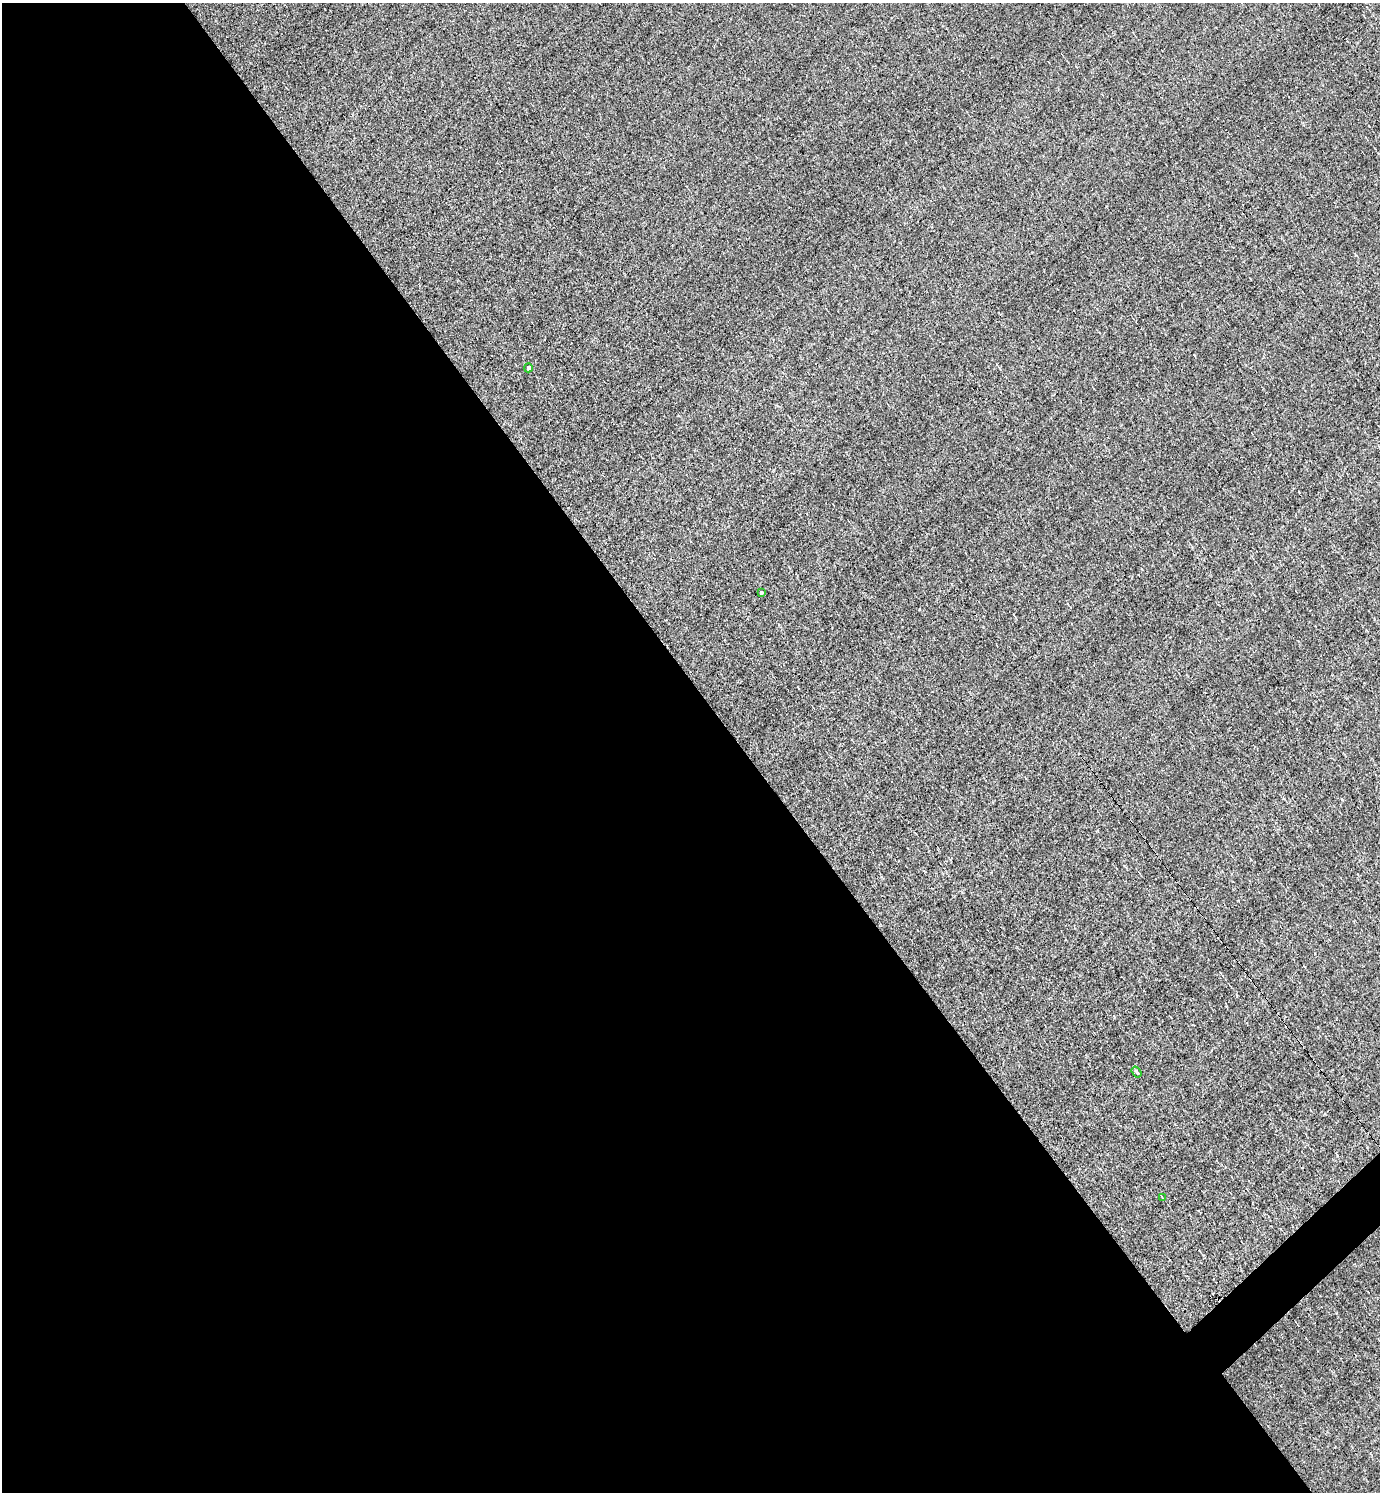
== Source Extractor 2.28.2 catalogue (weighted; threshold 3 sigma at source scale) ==
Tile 9 of 4 x 4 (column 1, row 3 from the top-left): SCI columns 293-1670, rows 1491-2980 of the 5954 x 5959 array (HDU 1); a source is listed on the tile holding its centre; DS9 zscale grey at full resolution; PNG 1382 x 1494 px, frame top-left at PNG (2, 3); each listed source drawn as its Kron ellipse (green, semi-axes under 4 px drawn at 4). Shown black and unused: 54% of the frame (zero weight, under 3 of 4 exposures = <1% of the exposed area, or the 3 px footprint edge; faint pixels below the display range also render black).
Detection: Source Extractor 2.28.2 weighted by HDU 2 'WHT'; one run over the whole footprint, this tile lists its part. Background -0.00765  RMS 0.049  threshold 0.22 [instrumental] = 3 sigma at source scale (4.5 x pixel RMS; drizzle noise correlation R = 1.50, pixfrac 1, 0.05/0.05 arcsec/px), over >= 5 px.
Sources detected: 7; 3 cosmic-ray / hot-pixel residue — neither listed nor drawn; the other 4 listed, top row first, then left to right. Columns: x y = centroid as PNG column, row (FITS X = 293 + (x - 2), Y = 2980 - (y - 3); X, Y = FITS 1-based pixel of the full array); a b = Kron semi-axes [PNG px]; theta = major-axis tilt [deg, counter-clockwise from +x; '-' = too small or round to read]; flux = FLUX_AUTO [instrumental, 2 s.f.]
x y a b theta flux
528 368 4 4 - 14
761 592 4 3 - 8.7
1136 1072 6 4 -54 8.3
1162 1197 4 2 - 3.9